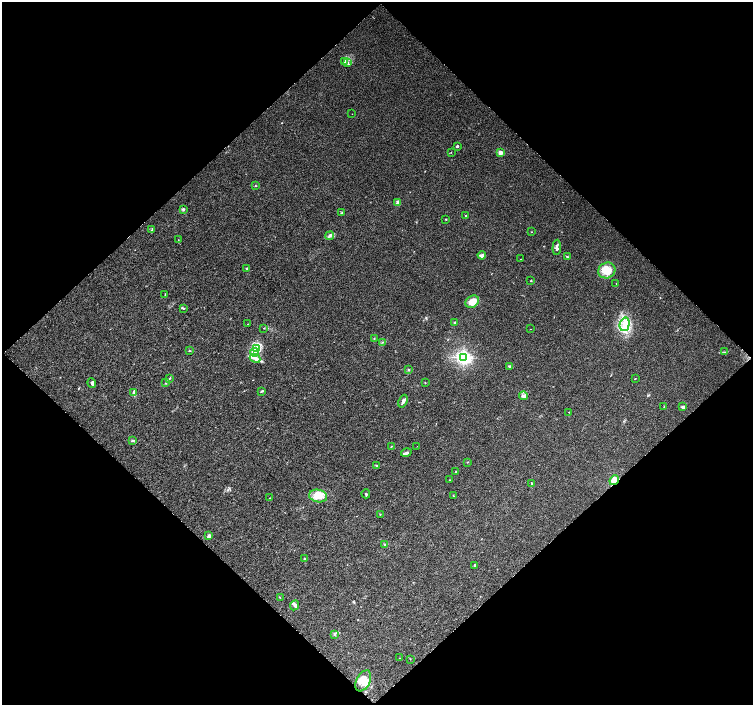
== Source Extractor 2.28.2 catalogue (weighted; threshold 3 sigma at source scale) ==
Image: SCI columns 1-3003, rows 104-2913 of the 3003 x 2997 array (HDU 1 of 3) = the unmasked area's bounding box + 8 px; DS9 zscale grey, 4 x 4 block average (1 PNG px = mean of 4 x 4 image px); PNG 755 x 707 px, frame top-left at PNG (2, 2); each listed source drawn as its Kron ellipse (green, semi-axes under 4 px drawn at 4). Shown black and unused: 50% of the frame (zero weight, under 3 of 6 exposures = <1% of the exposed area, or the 3 px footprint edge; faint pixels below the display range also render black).
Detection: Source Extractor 2.28.2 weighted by HDU 2 'WHT'. Background 0.0228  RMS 0.0048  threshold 0.0195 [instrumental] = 3 sigma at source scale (4.09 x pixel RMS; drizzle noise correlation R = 1.36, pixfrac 0.8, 0.0396/0.0396 arcsec/px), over >= 5 px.
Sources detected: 87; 3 coinciding with a brighter row at this scale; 5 inside a brighter listed object's ellipse — not listed separately; the other 79 listed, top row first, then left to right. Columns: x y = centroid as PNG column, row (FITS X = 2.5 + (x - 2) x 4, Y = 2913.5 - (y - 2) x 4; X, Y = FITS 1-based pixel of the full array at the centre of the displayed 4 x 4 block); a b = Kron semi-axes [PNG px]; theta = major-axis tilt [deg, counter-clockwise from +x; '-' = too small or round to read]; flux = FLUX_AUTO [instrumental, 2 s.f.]
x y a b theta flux
345 62 2 2 - 1.7
347 63 2 2 - 2
352 114 2 2 - 0.57
457 146 2 2 - 13
451 152 2 2 - 0.92
500 153 2 2 - 58
255 186 2 2 - 1.2
398 202 2 2 - 33
183 209 2 2 - 2.5
342 213 3 2 - 2.9
465 215 2 2 - 5.1
446 219 2 2 - 1.2
152 229 4 2 - 2.8
531 232 2 2 - 1.3
329 236 4 2 - 4.9
178 240 2 2 - 0.55
557 247 8 2 87 7
482 255 4 3 - 6.3
567 257 3 2 - 2.3
520 259 2 2 - 0.53
247 268 2 2 - 2.4
607 270 9 7 22 39
531 281 2 2 - 1.3
616 284 2 2 - 0.54
165 294 2 2 - 1
472 302 7 5 33 32
183 308 2 2 - 1.4
455 323 4 2 - 2.5
248 324 2 2 - 0.49
625 324 7 5 75 21
264 328 2 2 - 0.83
531 329 2 2 - 0.58
374 339 3 2 - 1
383 342 2 2 - 0.71
256 348 4 3 - 9.6
189 351 2 2 - 1.5
254 352 4 2 - 5.3
725 352 2 2 - 0.94
463 357 3 3 - 420
255 358 5 2 - 6.7
509 366 3 2 - 3.2
409 370 2 2 - 1.8
169 378 3 2 - 2.1
635 379 2 2 - 1.1
92 383 5 3 - 4.6
166 383 3 2 - 2.2
425 383 2 2 - 0.98
262 391 4 2 - 2.6
134 393 3 3 - 5.9
524 396 4 3 - 7.5
403 401 7 2 68 7
664 407 2 2 - 0.83
683 407 4 2 - 5.5
569 412 2 2 - 1.6
132 440 2 2 - 1.7
391 446 3 2 - 1
417 446 2 2 - 0.33
406 453 5 2 - 5.4
468 462 2 2 - 1.2
376 465 2 2 - 1.6
456 472 3 2 - 2.3
449 480 2 2 - 0.94
614 480 5 4 - 16
532 484 3 2 - 1.9
366 494 4 2 - 3.2
453 495 2 2 - 0.93
318 496 9 6 -10 24
270 498 2 2 - 0.8
380 514 2 2 - 0.92
209 536 3 2 - 9.2
385 545 2 2 - 1.8
304 559 2 2 - 1.6
475 565 3 2 - 2.3
280 598 2 2 - 0.76
295 605 5 2 - 4.5
334 634 2 2 - 2.1
400 658 2 2 - 0.64
410 659 2 2 - 0.63
363 681 11 6 63 27
Overlapping masked pixels (flux is a lower limit): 1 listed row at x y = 614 480
Diffuse or blended objects may show on this block-average render without a row.